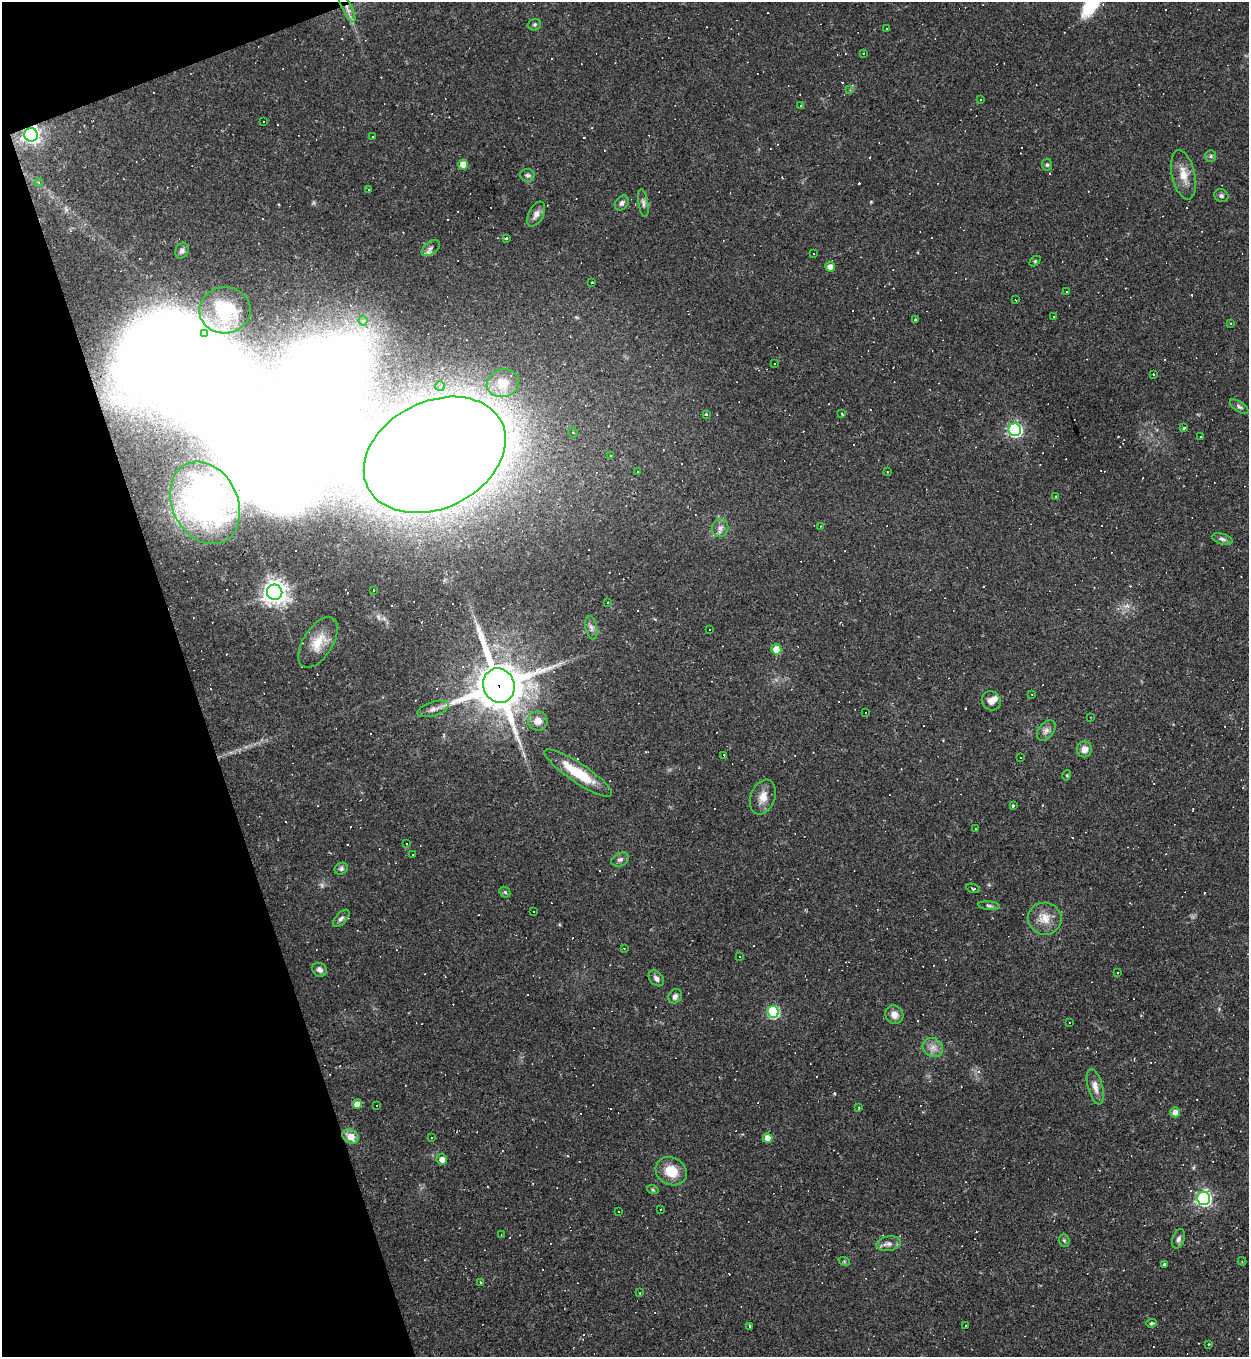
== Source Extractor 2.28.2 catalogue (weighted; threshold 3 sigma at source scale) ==
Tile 5 of 4 x 4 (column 1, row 2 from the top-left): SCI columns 146-1392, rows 2712-4066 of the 5406 x 5422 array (HDU 1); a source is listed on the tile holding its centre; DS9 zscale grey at full resolution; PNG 1251 x 1359 px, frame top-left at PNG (2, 2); each listed source drawn as its Kron ellipse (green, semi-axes under 4 px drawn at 4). Shown black and unused: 17% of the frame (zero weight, under 2 of 3 exposures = <1% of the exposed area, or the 3 px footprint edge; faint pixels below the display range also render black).
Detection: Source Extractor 2.28.2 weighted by HDU 2 'WHT'; one run over the whole footprint, this tile lists its part. Background 0.0453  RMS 0.005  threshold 0.0224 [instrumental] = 3 sigma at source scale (4.5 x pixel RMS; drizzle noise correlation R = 1.50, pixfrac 1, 0.05/0.05 arcsec/px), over >= 5 px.
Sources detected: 245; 3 inside a brighter object's white glare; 115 cosmic-ray / hot-pixel residue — neither listed nor drawn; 1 inside a brighter listed object's ellipse — not listed separately; the other 126 listed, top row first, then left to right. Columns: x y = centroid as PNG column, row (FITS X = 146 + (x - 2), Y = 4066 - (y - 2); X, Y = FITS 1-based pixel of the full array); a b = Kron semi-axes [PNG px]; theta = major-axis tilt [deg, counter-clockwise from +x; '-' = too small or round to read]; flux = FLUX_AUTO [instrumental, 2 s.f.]
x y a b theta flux
347 8 15 5 -64 2.9
535 25 6 5 - 0.92
886 29 3 2 - 0.51
863 53 2 2 - 0.43
850 90 4 4 - 0.62
980 100 3 3 - 1.5
800 105 4 3 - 0.39
263 121 3 3 - 2.1
31 135 7 6 - 180
372 137 3 3 - 5
1211 156 6 5 - 0.91
463 164 5 5 - 9.8
1047 165 6 5 - 0.81
527 175 7 6 - 1.2
1183 175 25 11 -77 7.5
39 182 4 3 - 0.76
368 190 3 2 - 0.45
1221 196 7 6 - 1.2
622 203 8 6 51 1.7
643 203 14 5 -80 1.7
536 214 14 7 64 3.3
506 238 3 3 - 2.5
431 248 10 6 38 2
182 251 8 6 65 1.7
813 253 3 2 - 0.57
1035 261 6 4 45 0.64
830 267 5 5 - 4.6
592 282 3 3 - 37
1067 291 3 2 - 0.64
1015 300 2 2 - 0.38
225 310 26 23 2 18
1053 316 2 2 - 0.48
915 320 3 3 - 1
363 321 5 4 - 2.9
1231 323 3 3 - 0.48
204 333 3 3 - 12
775 364 3 2 - 0.47
1154 374 3 2 - 0.59
503 383 16 14 12 9.5
440 386 5 5 - 1.3
1239 407 10 5 -34 1.3
706 414 3 3 - 1.7
842 414 4 2 - 0.45
1184 428 3 3 - 5.8
1015 430 6 6 - 100
573 432 5 3 - 0.67
1201 437 2 2 - 0.36
435 455 74 53 26 2600
610 456 3 3 - 1.1
638 472 3 2 - 0.38
887 472 3 3 - 0.43
1056 496 3 3 - 0.44
205 503 43 33 -63 89
820 526 3 2 - 0.28
720 528 9 8 - 2.5
1222 539 11 5 -17 1.5
374 590 3 2 - 0.4
275 592 8 7 - 460
607 603 3 2 - 0.6
591 628 12 6 -78 1.9
710 629 3 3 - 5.8
318 642 28 14 58 10
776 649 5 5 - 11
499 686 17 15 -67 2100
1032 694 3 2 - 0.28
991 701 10 9 - 3.3
433 709 16 7 17 2.9
866 713 3 3 - 0.88
1090 717 3 2 - 0.39
538 721 10 9 - 5.1
1046 731 11 7 52 2.2
1084 749 8 7 - 3.2
724 755 3 3 - 1.4
1020 758 2 2 - 0.44
578 773 40 9 -34 18
1067 775 5 3 - 0.56
763 797 18 12 70 5.4
1013 806 3 3 - 0.75
975 829 2 2 - 0.32
406 843 3 3 - 22
412 855 2 2 - 0.54
620 860 9 6 25 1.5
341 869 7 5 25 1.1
973 888 7 3 -19 0.7
505 892 6 5 - 0.75
989 906 10 4 -5 1.1
534 912 2 2 - 0.42
341 918 11 5 47 1.6
1045 919 17 16 - 7.6
624 948 4 3 - 0.45
740 957 3 2 - 0.49
320 970 8 6 -39 1.7
1117 973 3 2 - 0.63
656 978 9 6 -48 2.1
675 996 8 6 59 1.9
773 1012 6 5 - 47
894 1015 9 8 - 3.4
1070 1023 2 2 - 0.44
933 1048 10 9 - 3.3
1095 1087 18 7 -76 4
357 1104 5 4 - 5.3
377 1106 3 2 - 0.84
859 1108 3 3 - 1.1
1175 1112 5 5 - 3.3
351 1136 9 6 -32 6.3
431 1138 3 2 - 0.31
768 1138 5 5 - 6.9
442 1159 5 5 - 3.5
671 1171 16 13 -28 11
653 1190 6 4 -19 0.66
1204 1198 6 6 - 140
660 1209 3 2 - 0.67
618 1211 3 3 - 0.77
501 1234 3 2 - 0.34
1179 1239 10 6 71 1.7
1064 1240 6 5 - 0.88
888 1244 12 7 9 2.6
844 1261 6 3 -19 0.56
1242 1261 4 4 - 0.46
1164 1264 3 3 - 0.86
480 1282 3 3 - 2.3
640 1293 3 2 - 0.3
1152 1323 5 4 - 0.94
749 1326 3 3 - 14
965 1326 2 2 - 0.55
1208 1344 3 3 - 2.9
Overlapping masked pixels (flux is a lower limit): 4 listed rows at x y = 347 8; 31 135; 435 455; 499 686
Unlisted compact peaks at least as high as the median listed source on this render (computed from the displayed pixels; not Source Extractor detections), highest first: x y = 871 202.